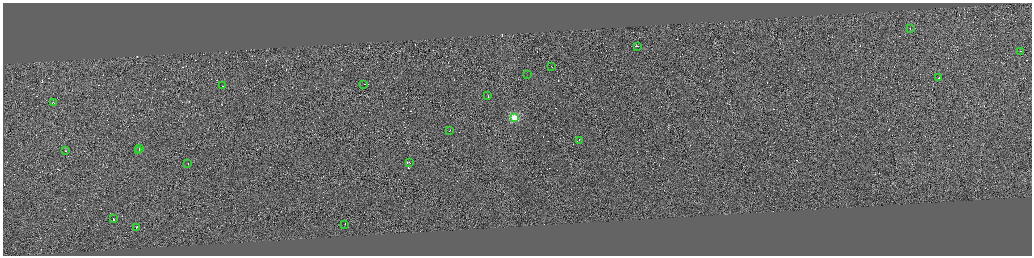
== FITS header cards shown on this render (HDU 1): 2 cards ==
NAXIS1  =                 4117
NAXIS2  =                 1014

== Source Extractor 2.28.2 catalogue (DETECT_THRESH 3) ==
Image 4117 x 1014 px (HDU 1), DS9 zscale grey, zoomed out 1/4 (1 PNG px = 4 x 4 image px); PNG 1034 x 258 px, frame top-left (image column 2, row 1011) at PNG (3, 3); each listed source drawn as its Kron ellipse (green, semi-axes under 4 px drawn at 4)
Background 0.0136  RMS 3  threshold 8.9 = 3 sigma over >= 5 px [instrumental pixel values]
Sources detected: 447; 426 cannot appear on this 1/4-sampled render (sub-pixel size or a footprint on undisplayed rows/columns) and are neither listed nor drawn; the other 21 listed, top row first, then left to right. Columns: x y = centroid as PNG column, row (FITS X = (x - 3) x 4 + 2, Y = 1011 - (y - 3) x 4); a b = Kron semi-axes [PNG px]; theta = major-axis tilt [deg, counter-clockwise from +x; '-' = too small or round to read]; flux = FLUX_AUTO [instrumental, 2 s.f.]
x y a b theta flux
911 28 2 1 - 4700
638 46 2 1 - 6000
1021 51 2 1 - 13000
552 66 2 1 - 8100
528 74 2 1 - 1300
939 77 2 1 - 5600
364 84 2 1 - 6100
222 86 2 1 - 5200
488 96 2 1 - 16000
53 102 2 1 - 20000
515 117 2 2 - 110000
450 130 3 1 - 9600
579 140 2 1 - 7400
140 149 2 1 - 150000
139 150 3 1 - 200000
66 151 2 1 - 13000
409 162 2 1 - 6400
188 163 2 1 - 11000
114 219 3 1 - 82000
345 224 3 1 - 20000
137 227 2 1 - 9000
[426 sub-pixel or undisplayed-footprint detections neither listed nor drawn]